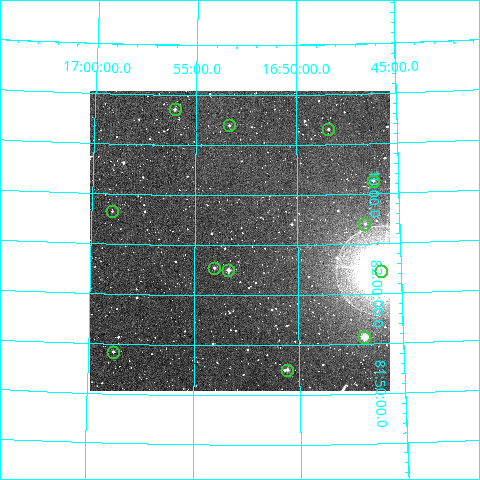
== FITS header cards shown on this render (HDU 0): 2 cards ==
NAXIS1  =                  300
NAXIS2  =                  300

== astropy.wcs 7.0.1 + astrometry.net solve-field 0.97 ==
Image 300 x 300 px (HDU 0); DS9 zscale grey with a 90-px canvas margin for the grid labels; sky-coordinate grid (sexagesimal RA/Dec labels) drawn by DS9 from the SOLVED WCS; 12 Tycho-2 reference stars matched to detected sources circled (green)
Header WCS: RA---TAN/DEC--TAN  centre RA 16:52:49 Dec +82:05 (253.20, +82.09 deg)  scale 6 arcsec/px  FOV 30.0' x 30.0'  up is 0 deg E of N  parity normal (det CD < 0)
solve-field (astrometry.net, Tycho-2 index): VERIFIED the header's WCS against the Tycho-2 star catalogue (verified at 2 index scales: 10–12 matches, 0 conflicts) and refined it, rather than solving blind
Solved WCS: RA---TAN-SIP/DEC--TAN-SIP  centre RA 16:52:49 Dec +82:05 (253.20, +82.09 deg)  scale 6.01 arcsec/px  FOV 30.0' x 30.0'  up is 0 deg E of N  parity normal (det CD < 0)
The solver's refit moves the header's centre by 0.25 arcsec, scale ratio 1.002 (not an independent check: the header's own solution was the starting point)
Tycho-2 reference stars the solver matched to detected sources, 12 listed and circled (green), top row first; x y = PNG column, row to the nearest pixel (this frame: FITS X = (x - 90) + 1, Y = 300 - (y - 91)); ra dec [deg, ICRS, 3 dp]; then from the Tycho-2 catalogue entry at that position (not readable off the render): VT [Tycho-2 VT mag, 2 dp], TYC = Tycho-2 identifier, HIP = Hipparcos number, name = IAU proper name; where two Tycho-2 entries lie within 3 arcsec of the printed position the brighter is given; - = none
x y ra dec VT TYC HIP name
175 109 254.013 +82.309 11.11 4580-524-1 - -
229 125 253.335 +82.283 11.55 4580-555-1 - -
328 129 252.103 +82.276 12.33 4580-477-1 - -
373 181 251.565 +82.188 11.46 4580-320-1 - -
112 211 254.758 +82.137 12.61 4580-618-1 - -
364 224 251.680 +82.117 12.29 4580-1024-1 - -
214 268 253.508 +82.046 11.32 4580-690-1 - -
228 270 253.337 +82.042 10.38 4580-1110-1 - -
381 271 251.493 +82.037 4.31 4580-1154-1 82080 -
364 337 251.720 +81.928 9.29 4580-1091-1 - -
113 352 254.703 +81.903 11.60 4580-536-1 - -
287 370 252.643 +81.876 10.86 4580-692-1 - -